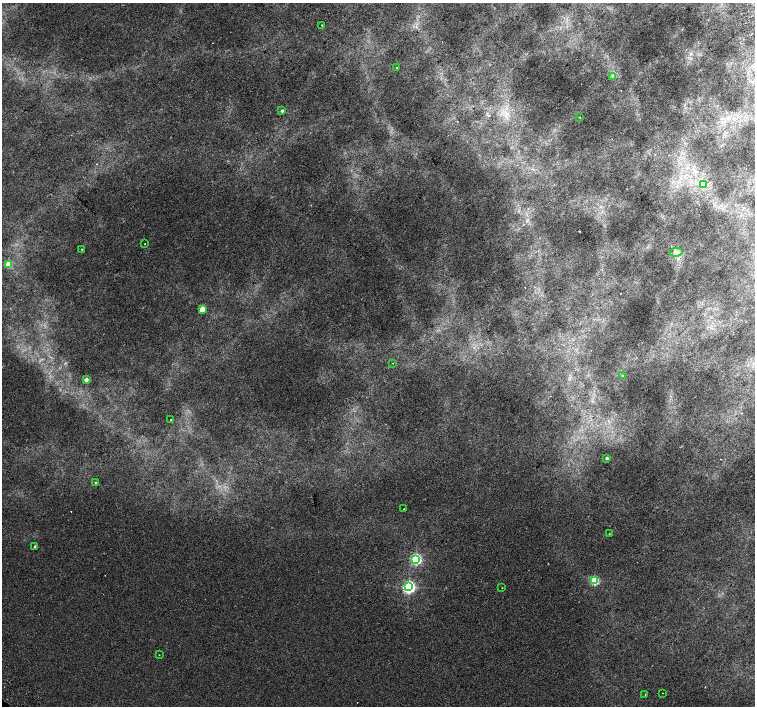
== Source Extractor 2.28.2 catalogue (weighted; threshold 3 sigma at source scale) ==
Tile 10 of 4 x 4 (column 2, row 3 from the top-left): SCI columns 1551-3055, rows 1606-3013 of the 6117 x 6089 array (HDU 1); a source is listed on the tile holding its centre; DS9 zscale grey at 2 x 2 block average (1 PNG px = mean of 2 x 2 image px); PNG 757 x 708 px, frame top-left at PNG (2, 3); each listed source drawn as its Kron ellipse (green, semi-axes under 4 px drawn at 4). Shown black and unused: <1% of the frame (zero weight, under 2 of 3 exposures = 3% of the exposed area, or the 3 px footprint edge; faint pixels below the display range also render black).
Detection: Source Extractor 2.28.2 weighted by HDU 2 'WHT'; one run over the whole footprint, this tile lists its part. Background 0.00604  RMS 0.0037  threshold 0.0168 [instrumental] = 3 sigma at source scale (4.5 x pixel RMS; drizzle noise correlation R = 1.50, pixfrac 1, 0.0396/0.0396 arcsec/px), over >= 5 px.
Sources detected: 27; all 27 listed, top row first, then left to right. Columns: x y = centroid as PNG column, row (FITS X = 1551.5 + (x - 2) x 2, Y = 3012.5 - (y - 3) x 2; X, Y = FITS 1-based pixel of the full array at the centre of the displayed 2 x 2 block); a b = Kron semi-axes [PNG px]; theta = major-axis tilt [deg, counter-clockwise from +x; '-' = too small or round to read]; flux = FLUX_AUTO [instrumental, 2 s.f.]
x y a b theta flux
322 25 2 2 - 0.38
396 67 3 2 - 0.36
612 76 3 2 - 0.85
282 111 2 2 - 2.1
580 117 2 2 - 0.42
703 184 4 3 - 1.5
145 244 2 2 - 1.2
81 249 2 2 - 1.8
676 252 7 2 7 1.7
8 264 3 3 - 18
202 309 3 3 - 17
392 363 2 2 - 0.31
622 376 3 2 - 0.46
86 380 2 2 - 6.6
171 420 2 2 - 5.5
607 458 2 2 - 2.2
95 482 2 2 - 0.42
404 509 2 2 - 0.57
609 534 2 2 - 0.42
35 546 2 2 - 1.7
416 559 3 3 - 120
595 581 3 3 - 55
409 587 4 3 - 200
502 588 2 2 - 0.66
159 655 2 2 - 0.33
662 693 2 2 - 0.3
645 694 2 2 - 0.32
Diffuse or blended objects may show on this block-average render without a row.